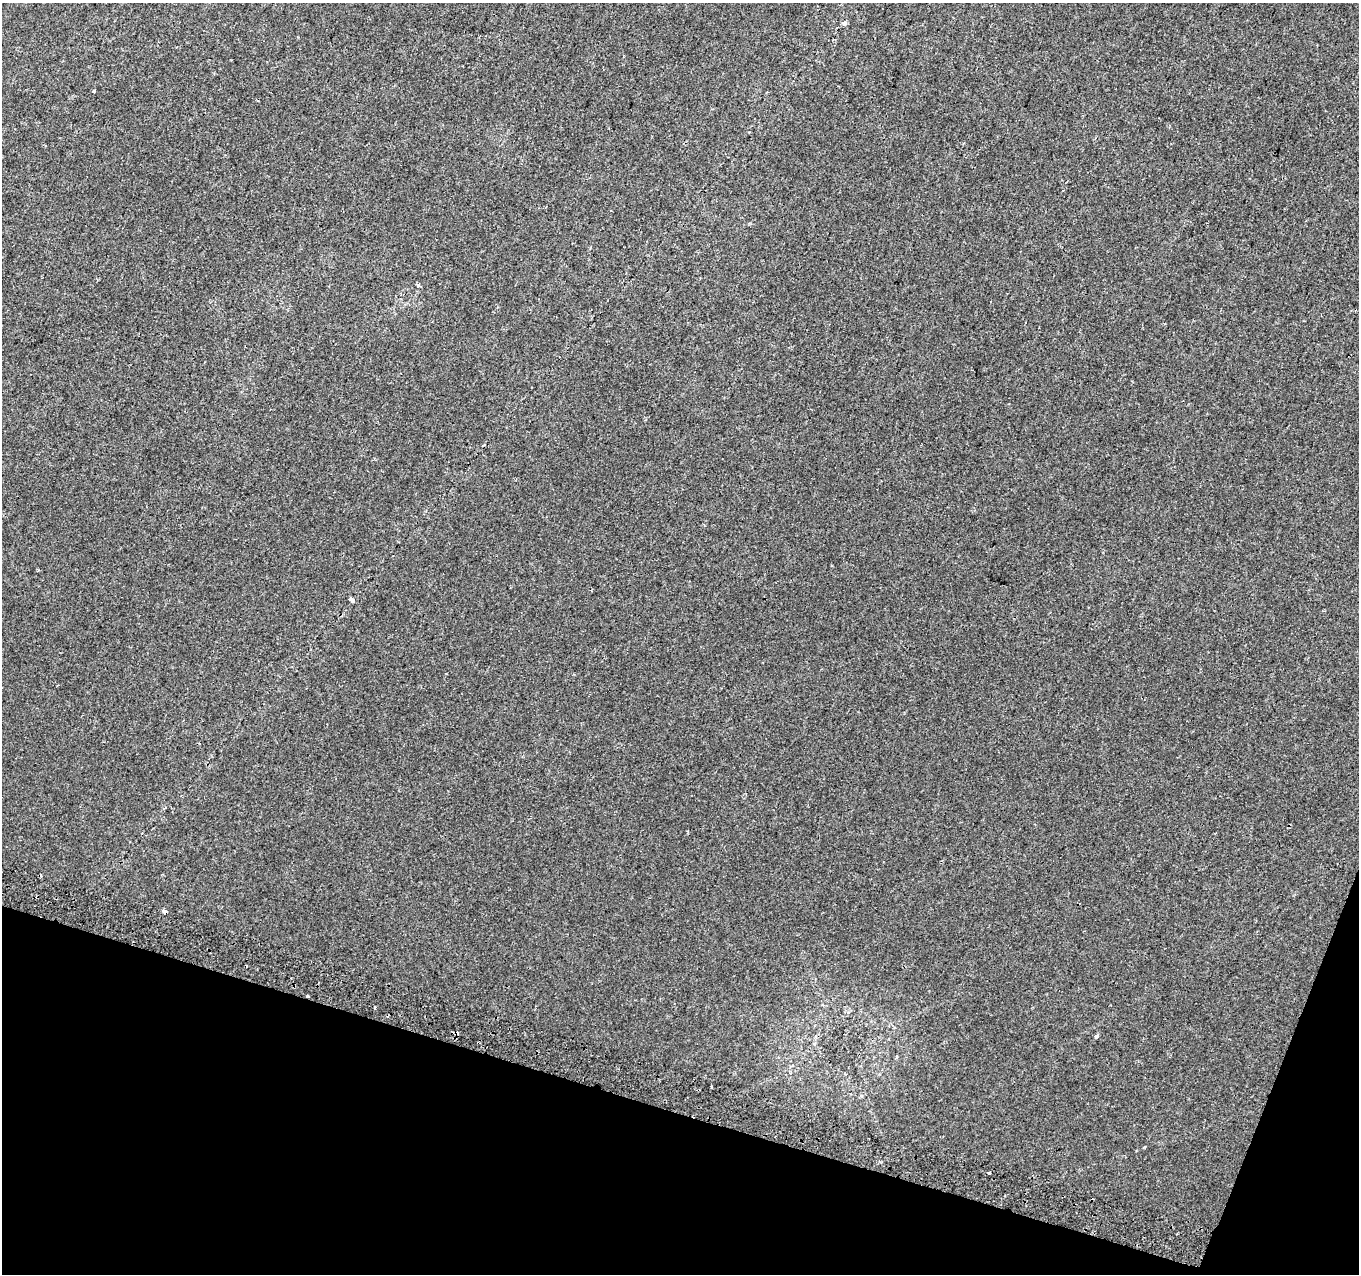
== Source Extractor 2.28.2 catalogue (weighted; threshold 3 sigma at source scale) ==
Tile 15 of 4 x 4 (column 3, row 4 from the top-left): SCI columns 2736-4092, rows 319-1590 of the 5462 x 5661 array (HDU 1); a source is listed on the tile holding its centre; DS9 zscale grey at full resolution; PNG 1361 x 1276 px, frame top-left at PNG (2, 3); no overlay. Shown black and unused: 15% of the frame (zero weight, under 2 of 3 exposures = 2% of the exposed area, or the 3 px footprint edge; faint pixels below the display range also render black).
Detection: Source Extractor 2.28.2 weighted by HDU 2 'WHT'; one run over the whole footprint, this tile lists its part. Background 0.00388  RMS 0.0036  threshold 0.016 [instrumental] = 3 sigma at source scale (4.5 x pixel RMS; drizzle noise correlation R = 1.50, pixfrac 1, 0.0396/0.0396 arcsec/px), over >= 5 px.
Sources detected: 15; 5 cosmic-ray / hot-pixel residue — not listed; the other 10 listed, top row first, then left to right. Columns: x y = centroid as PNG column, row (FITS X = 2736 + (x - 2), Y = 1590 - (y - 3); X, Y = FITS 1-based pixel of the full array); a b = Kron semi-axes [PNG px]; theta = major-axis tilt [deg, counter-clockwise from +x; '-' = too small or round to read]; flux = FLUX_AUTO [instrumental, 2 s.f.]
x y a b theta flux
844 23 5 5 - 1
94 91 3 3 - 0.58
45 146 3 2 - 0.46
418 285 3 3 - 1.1
352 600 5 4 - 1
164 911 4 3 - 4.6
307 996 3 3 - 1.6
375 1007 4 2 - 0.32
1096 1036 3 3 - 1.4
989 1173 3 3 - 0.89
Overlapping masked pixels (flux is a lower limit): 2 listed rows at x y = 164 911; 307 996